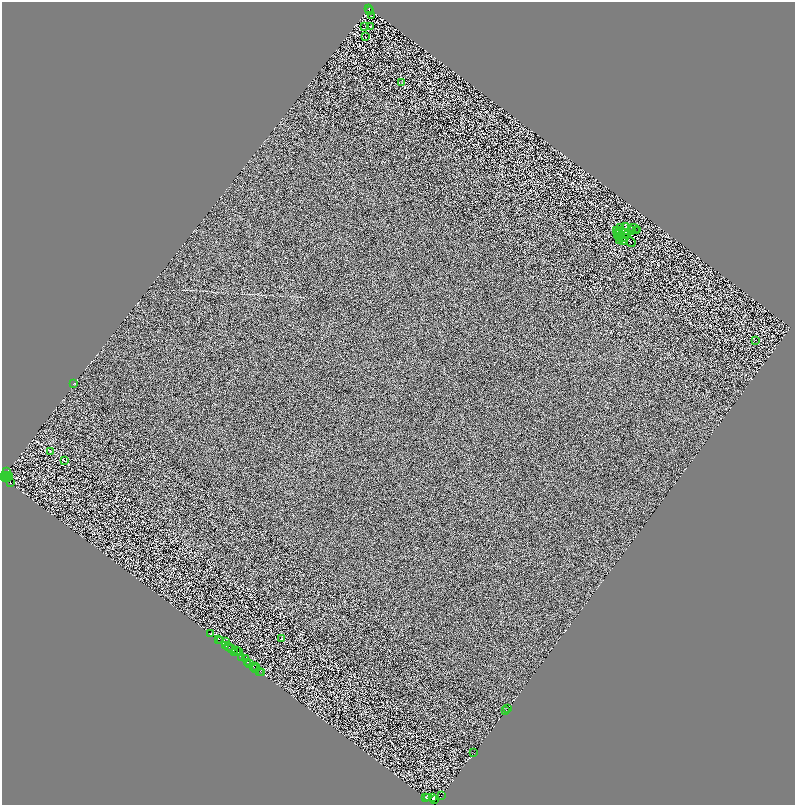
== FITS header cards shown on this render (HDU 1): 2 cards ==
NAXIS1  =                 1585
NAXIS2  =                 1606

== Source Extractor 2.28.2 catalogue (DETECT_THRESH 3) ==
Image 1585 x 1606 px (HDU 1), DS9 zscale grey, zoomed out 1/2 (1 PNG px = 2 x 2 image px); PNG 797 x 807 px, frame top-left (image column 1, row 1606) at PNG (2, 2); each listed source drawn as its Kron ellipse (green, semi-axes under 4 px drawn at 4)
Background 0.643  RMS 2.8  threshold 8.27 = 3 sigma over >= 5 px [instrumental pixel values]
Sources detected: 113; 51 cannot appear on this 1/2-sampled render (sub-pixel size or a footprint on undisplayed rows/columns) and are neither listed nor drawn; the other 62 listed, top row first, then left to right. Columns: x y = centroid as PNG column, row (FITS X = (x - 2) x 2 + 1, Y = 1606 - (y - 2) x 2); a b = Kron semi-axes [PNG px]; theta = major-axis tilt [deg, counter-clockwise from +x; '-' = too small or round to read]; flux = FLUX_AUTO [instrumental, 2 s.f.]
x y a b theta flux
369 8 2 1 - 640
369 10 2 1 - 400
372 16 2 1 - 270
365 26 3 2 - 210
370 26 3 2 - 400
365 37 3 1 - 130
402 83 2 1 - 140
625 226 3 1 - 190
620 228 2 1 - 190
634 228 6 3 -19 650
619 230 2 1 - 130
636 230 2 1 - 63
617 231 3 1 - 200
632 231 2 1 - 68
619 233 2 1 - 78
627 234 2 1 - 310
618 235 2 1 - 91
619 237 3 1 - 320
625 237 2 1 - 140
620 240 3 2 - 23
622 240 3 1 - 98
624 242 2 1 - 130
631 242 5 2 - 160
756 340 2 1 - 250
74 384 3 2 - 3500
50 451 3 2 - 270
65 461 4 1 - 260
7 472 3 2 - 1100
7 476 3 1 - 1400
9 476 2 1 - 230
3 477 3 2 - 4800
6 478 2 1 - 120
8 478 2 1 - 120
10 483 2 2 - 330
210 634 2 1 - 520
218 639 2 1 - 2800
281 639 3 2 - 170
220 640 2 1 - 680
225 642 2 2 - 1800
226 645 2 1 - 1400
228 647 3 1 - 3400
232 649 2 1 - 640
236 650 2 1 - 170
239 651 2 1 - 1500
235 652 2 1 - 1900
242 657 2 1 - 680
245 659 3 2 - 2800
248 662 2 2 - 6000
250 664 3 2 - 2100
253 666 2 1 - 560
255 667 2 1 - 470
256 668 3 2 - 2600
260 671 2 1 - 240
262 673 2 1 - 750
508 708 2 1 - 4600
506 711 2 1 - 2800
474 753 2 1 - 2600
441 795 2 1 - 9900
428 797 3 1 - 2100
426 798 2 2 - 7400
433 798 2 2 - 900
435 800 2 1 - 1200
At the frame edge (FLAGS 8, measured only in part): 1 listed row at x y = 3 477
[51 sub-pixel or undisplayed-footprint detections neither listed nor drawn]